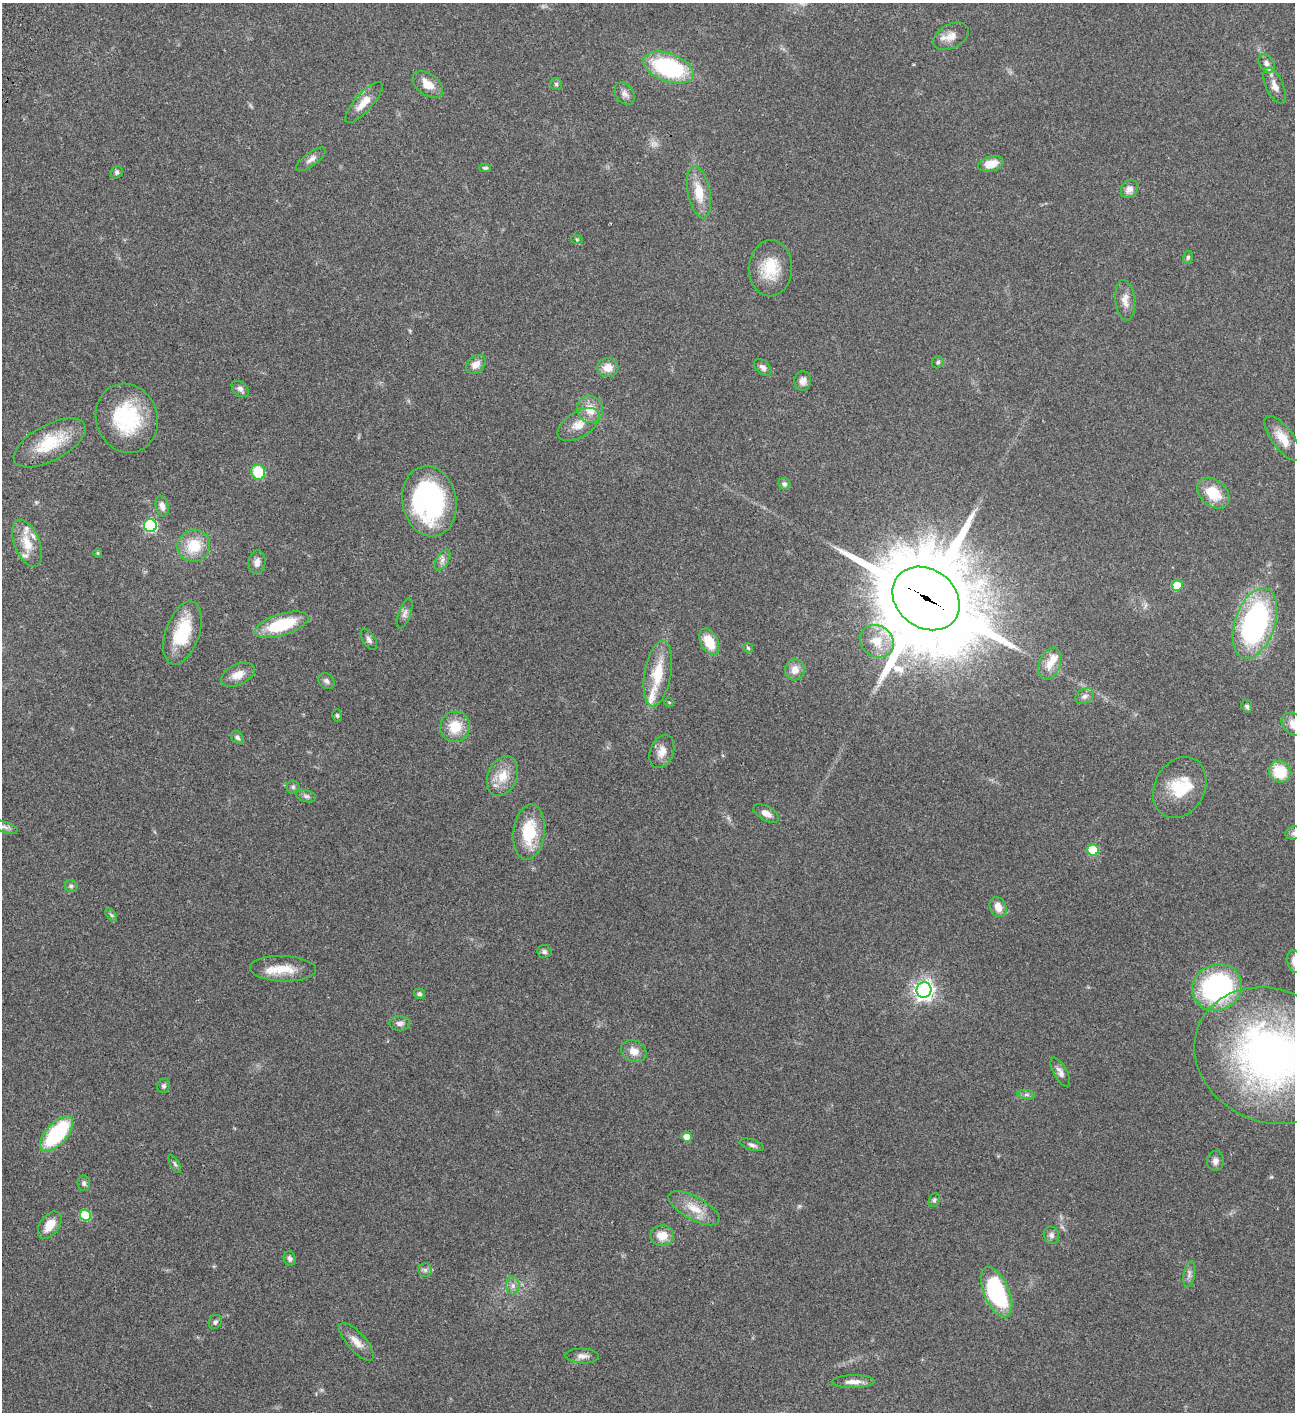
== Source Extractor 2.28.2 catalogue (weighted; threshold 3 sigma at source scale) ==
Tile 11 of 4 x 4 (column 3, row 3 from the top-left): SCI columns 3089-4381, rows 1613-3022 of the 6049 x 6047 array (HDU 1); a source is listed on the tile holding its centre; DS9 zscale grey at full resolution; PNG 1297 x 1414 px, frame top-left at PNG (2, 3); each listed source drawn as its Kron ellipse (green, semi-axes under 4 px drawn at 4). Shown black and unused: <1% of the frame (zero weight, under 3 of 4 exposures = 13% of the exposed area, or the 3 px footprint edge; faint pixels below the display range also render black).
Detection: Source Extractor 2.28.2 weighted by HDU 2 'WHT'; one run over the whole footprint, this tile lists its part. Background 0.064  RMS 0.0059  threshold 0.0264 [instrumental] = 3 sigma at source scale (4.5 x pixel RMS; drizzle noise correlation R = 1.50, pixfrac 1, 0.05/0.05 arcsec/px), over >= 5 px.
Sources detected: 117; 1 too faint to see at this stretch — neither listed nor drawn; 7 inside a brighter listed object's ellipse — not listed separately; the other 109 listed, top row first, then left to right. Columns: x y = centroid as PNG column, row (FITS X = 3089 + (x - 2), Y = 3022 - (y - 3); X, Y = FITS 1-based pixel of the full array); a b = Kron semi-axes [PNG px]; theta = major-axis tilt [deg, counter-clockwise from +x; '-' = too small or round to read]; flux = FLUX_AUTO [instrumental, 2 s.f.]
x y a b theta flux
951 36 19 12 28 5.7
1267 63 10 7 -53 2.7
668 68 26 14 -20 63
428 84 17 10 -36 8.1
556 84 6 6 - 1.1
1275 86 19 8 -66 4.9
625 94 12 8 -55 2.7
364 102 26 8 48 8.2
311 159 17 6 36 3.1
991 164 13 7 15 8.9
485 168 6 4 1 0.94
117 172 6 5 - 1.2
1129 189 10 8 50 3.7
699 192 26 11 -78 12
577 240 6 3 -20 0.6
1188 257 7 5 74 0.97
770 268 28 21 89 18
1125 300 20 10 -83 5.3
938 362 6 5 - 1
476 364 11 8 40 4.7
763 367 10 6 -45 2.2
608 368 10 9 - 6.3
803 381 10 8 85 2.9
240 389 10 6 -42 2.2
590 409 14 12 -62 8.2
127 418 35 30 -71 43
579 425 23 12 32 7.9
1283 438 27 10 -54 9.1
50 443 40 18 28 23
258 472 8 7 - 20
784 484 6 5 - 1.6
1213 493 18 13 -41 15
429 501 35 27 -80 100
162 506 10 6 -78 2.9
150 525 6 6 - 67
27 543 25 12 -68 11
194 546 16 15 - 16
98 553 4 4 - 0.58
442 560 11 6 59 2.5
257 562 12 8 84 3.3
1177 585 5 5 - 15
926 598 36 29 -37 11000
405 613 16 6 70 2.3
1255 623 37 20 71 120
282 625 28 10 17 32
182 633 33 17 71 28
369 639 12 6 -58 1.9
877 641 18 15 -35 11
709 642 14 8 -63 14
748 648 5 4 - 0.76
1050 664 17 10 69 6.9
795 670 11 9 73 5.2
658 674 33 13 80 18
238 675 18 10 25 6.3
326 681 9 7 -46 1.8
1085 696 10 7 29 2.4
669 702 5 3 - 0.46
1247 706 6 5 - 1.2
337 715 6 5 - 0.84
1294 724 14 10 -38 6.4
455 727 15 15 - 13
237 737 7 5 -43 1.6
662 752 17 11 68 5.6
1280 772 11 10 - 17
503 776 21 14 67 11
293 787 6 6 - 1.2
1180 787 32 25 62 20
306 796 10 6 -15 1.5
766 813 14 7 -29 3.8
4 827 14 5 -18 2.3
529 832 28 15 83 24
1294 833 8 6 14 1.4
1093 850 5 5 - 26
71 886 6 6 - 1.1
998 907 10 8 -66 5.1
111 915 8 4 -53 0.98
544 952 7 6 - 1.7
1294 961 11 7 -78 3.2
283 969 33 13 -2 12
1217 987 25 23 26 86
924 990 7 7 - 310
419 994 5 5 - 1.5
400 1023 10 7 2 2.3
634 1051 13 10 -25 5.4
1270 1056 78 66 -25 240
1060 1072 16 6 -61 2.8
164 1086 7 6 - 1.3
1026 1095 9 4 -8 1.5
56 1134 22 10 48 51
687 1137 5 5 - 6.1
752 1145 12 5 -17 2
1215 1161 10 8 86 2.7
175 1164 10 4 -60 1.2
84 1183 8 6 -84 1.4
934 1200 7 5 70 1.1
694 1208 28 11 -29 10
85 1215 5 5 - 30
50 1225 15 9 54 8.5
1051 1235 9 7 -70 2.1
662 1236 12 10 -1 7.3
290 1258 7 6 - 1.7
425 1270 7 6 - 1.6
1189 1274 13 5 81 2.2
513 1286 9 6 90 2.3
997 1292 27 12 -66 64
215 1322 7 6 - 1.6
357 1342 24 9 -48 5.9
582 1356 17 7 -2 3.3
853 1382 21 6 1 4.3
Overlapping masked pixels (flux is a lower limit): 1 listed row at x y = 926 598
Isophote crosses this tile's border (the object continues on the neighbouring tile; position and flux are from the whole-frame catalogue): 5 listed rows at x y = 1294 724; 4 827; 1294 833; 1294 961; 1270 1056